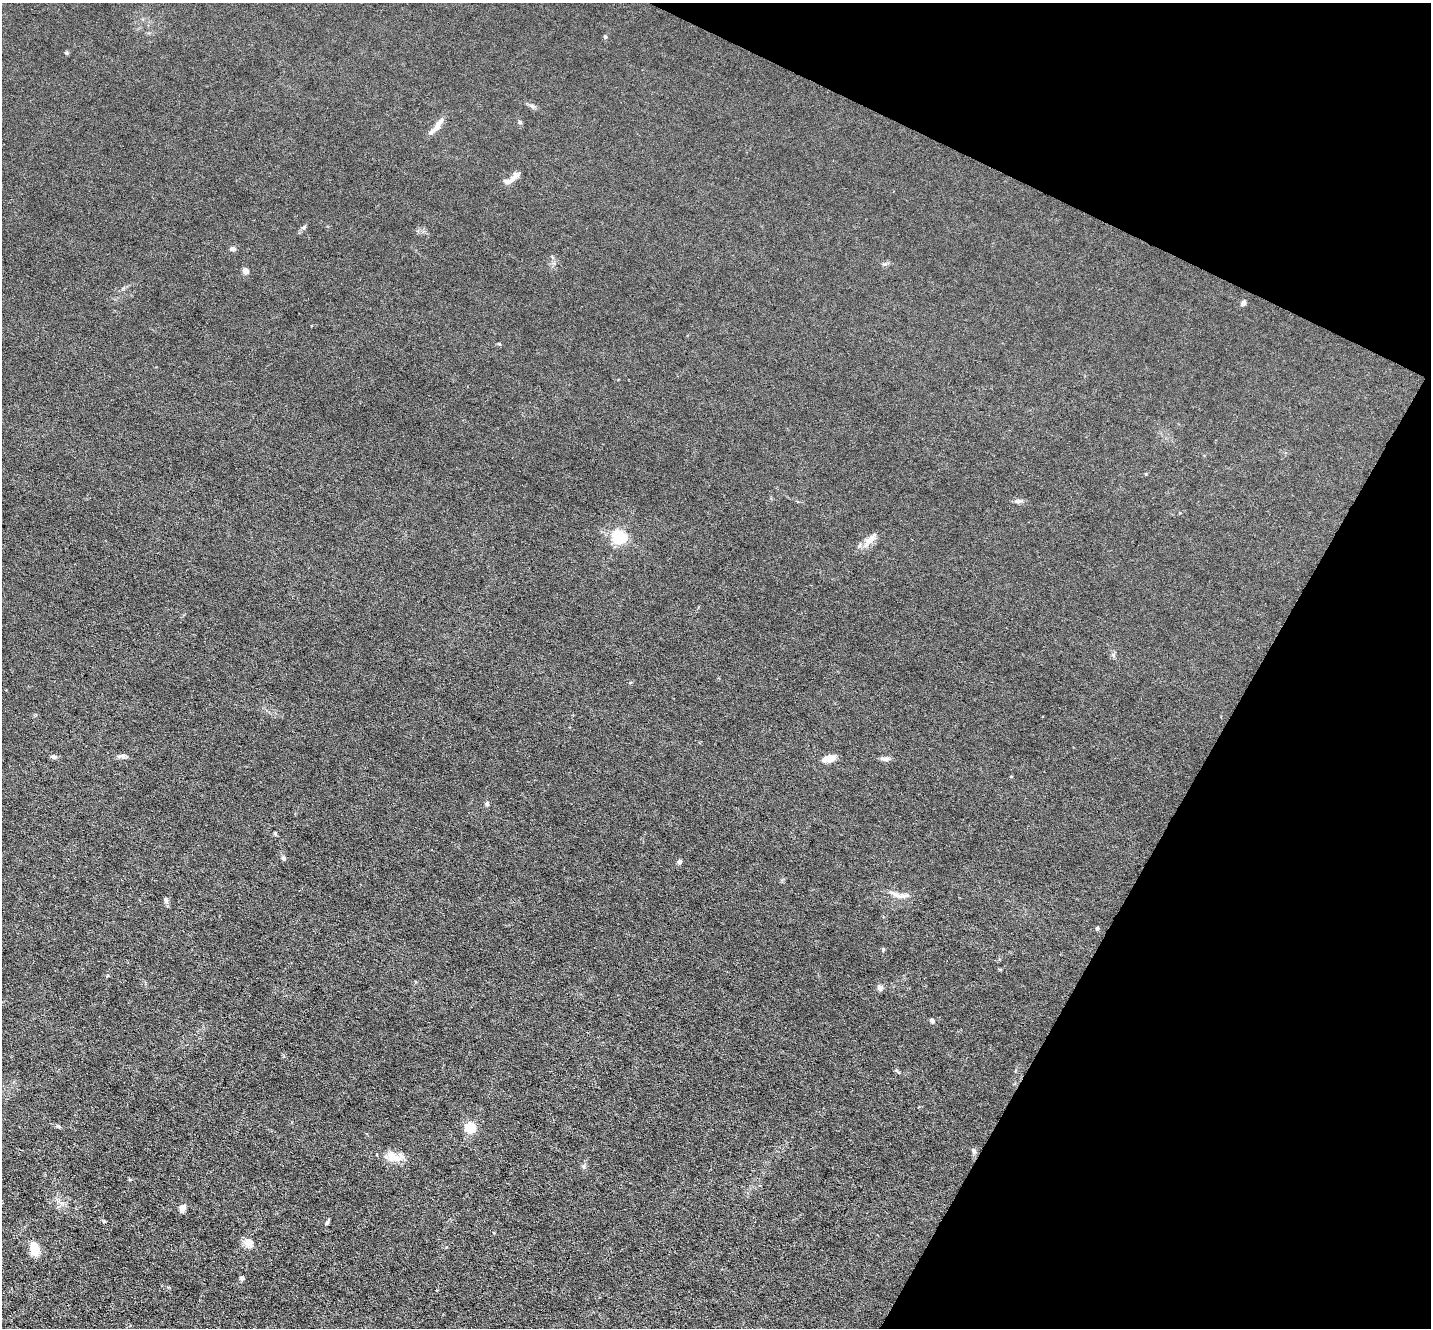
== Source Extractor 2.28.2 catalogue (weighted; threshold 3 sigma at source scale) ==
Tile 8 of 4 x 4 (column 4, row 2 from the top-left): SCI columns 4287-5715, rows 2795-4120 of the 5715 x 5726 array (HDU 1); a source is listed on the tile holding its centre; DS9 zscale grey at full resolution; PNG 1433 x 1330 px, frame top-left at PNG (2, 3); no overlay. Shown black and unused: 22% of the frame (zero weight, under 3 of 6 exposures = <1% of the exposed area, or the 3 px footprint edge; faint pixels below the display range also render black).
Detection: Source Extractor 2.28.2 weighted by HDU 2 'WHT'; one run over the whole footprint, this tile lists its part. Background 0.0146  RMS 0.0037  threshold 0.0151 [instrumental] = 3 sigma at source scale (4.09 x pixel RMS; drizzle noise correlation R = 1.36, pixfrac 0.8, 0.05/0.05 arcsec/px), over >= 5 px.
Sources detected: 38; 2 inside a brighter listed object's ellipse — not listed separately; the other 36 listed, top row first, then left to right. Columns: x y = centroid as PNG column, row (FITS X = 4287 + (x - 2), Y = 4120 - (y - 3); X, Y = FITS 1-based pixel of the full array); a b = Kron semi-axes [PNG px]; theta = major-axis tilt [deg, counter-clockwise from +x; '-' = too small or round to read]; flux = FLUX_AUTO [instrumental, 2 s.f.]
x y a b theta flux
605 37 5 4 - 0.56
66 53 5 5 - 0.44
532 106 8 4 -44 0.76
437 126 12 7 56 2.1
510 180 24 7 30 2.4
304 227 6 5 - 0.76
232 249 6 5 - 1.3
884 264 7 4 -17 0.53
245 271 5 4 - 2.9
1243 303 6 5 - 1.2
1018 501 9 5 1 1.2
619 537 6 5 - 71
870 540 16 8 48 2.9
122 756 10 6 17 1.1
53 757 7 5 -9 0.95
829 758 13 7 14 3.7
885 759 13 5 -4 1.2
487 804 5 5 - 0.7
283 858 6 5 - 0.65
679 861 6 5 - 0.82
896 894 16 6 -25 2.2
166 900 7 6 - 0.88
1097 928 4 4 - 0.64
883 949 6 3 89 0.35
880 988 8 7 - 1
932 1021 6 5 - 0.85
58 1126 6 4 -30 0.49
470 1127 5 5 - 32
974 1151 9 6 -62 0.84
394 1157 26 11 -2 5
182 1208 4 4 - 6.1
104 1221 6 3 19 0.36
327 1222 6 4 72 0.59
249 1242 11 9 -43 2.9
34 1249 9 6 -77 11
242 1278 5 5 - 0.8
Unlisted compact peaks at least as high as the median listed source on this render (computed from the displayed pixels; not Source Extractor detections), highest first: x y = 520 122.